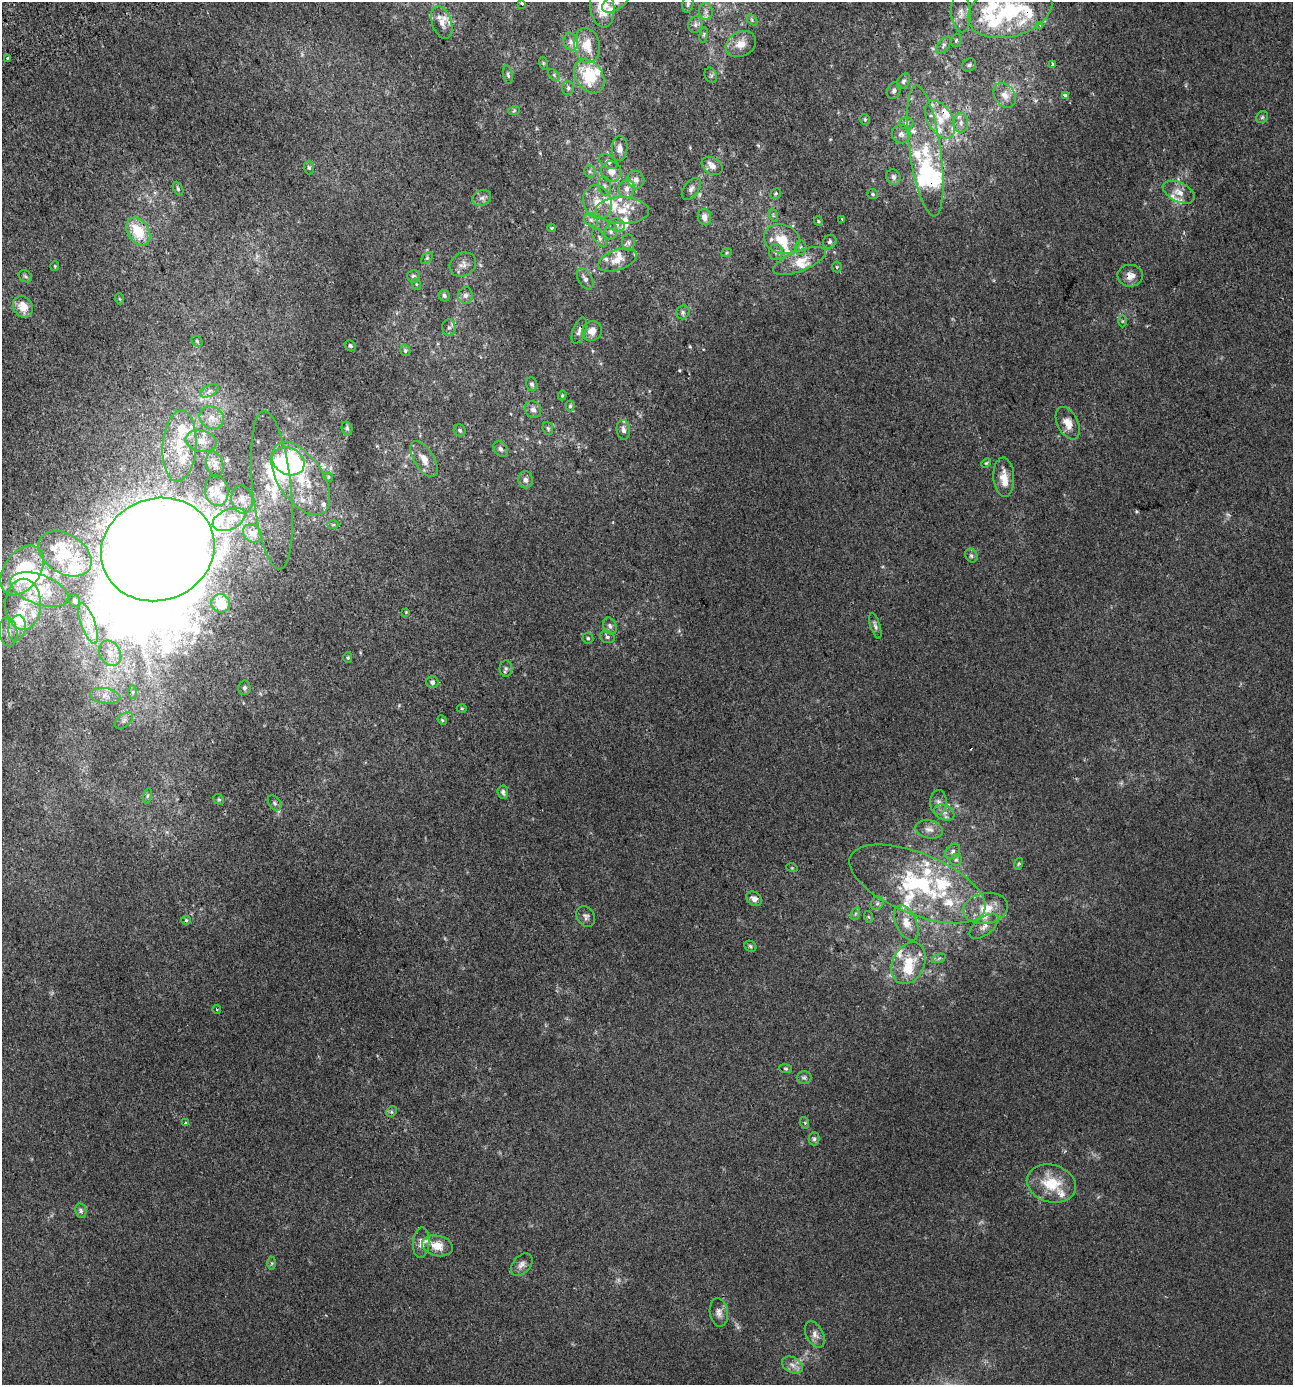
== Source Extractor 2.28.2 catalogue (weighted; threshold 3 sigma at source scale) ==
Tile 11 of 4 x 4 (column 3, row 3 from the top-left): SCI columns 2688-3978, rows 1436-2818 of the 5420 x 5628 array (HDU 1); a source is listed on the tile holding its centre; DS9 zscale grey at full resolution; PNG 1295 x 1387 px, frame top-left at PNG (2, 2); each listed source drawn as its Kron ellipse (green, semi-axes under 4 px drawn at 4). Shown black and unused: <1% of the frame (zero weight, under 2 of 3 exposures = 2% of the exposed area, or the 3 px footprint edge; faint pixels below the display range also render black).
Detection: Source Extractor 2.28.2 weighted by HDU 2 'WHT'; one run over the whole footprint, this tile lists its part. Background 0.00187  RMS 0.0055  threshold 0.0245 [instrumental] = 3 sigma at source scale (4.5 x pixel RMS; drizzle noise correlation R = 1.50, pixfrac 1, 0.0396/0.0396 arcsec/px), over >= 5 px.
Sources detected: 258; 4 too faint to see at this stretch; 7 inside a brighter object's white glare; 2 cosmic-ray / hot-pixel residue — neither listed nor drawn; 56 inside a brighter listed object's ellipse — not listed separately; the other 189 listed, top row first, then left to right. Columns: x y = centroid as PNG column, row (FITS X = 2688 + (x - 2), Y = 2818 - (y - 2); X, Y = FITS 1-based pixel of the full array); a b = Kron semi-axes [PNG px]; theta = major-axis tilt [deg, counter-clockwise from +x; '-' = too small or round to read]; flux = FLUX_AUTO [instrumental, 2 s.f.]
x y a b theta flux
521 3 3 3 - 1.7
615 3 15 7 30 3.1
688 4 9 5 80 1.4
602 7 20 12 -82 11
1010 10 43 26 16 44
706 12 8 7 - 1.9
961 13 19 9 -86 4.9
752 20 6 4 -47 0.75
442 23 17 9 -70 4.2
695 25 8 7 - 1.7
1040 25 3 3 - 1.1
704 35 8 4 81 0.85
956 40 7 5 70 0.95
571 42 9 7 -65 2.1
741 44 16 12 27 6.6
587 45 18 12 -80 10
943 45 10 5 50 1.5
7 58 3 3 - 0.54
543 63 6 4 -72 0.67
1053 64 3 3 - 2.8
969 65 7 6 - 1.2
508 75 9 4 -81 1.2
554 75 7 4 -46 0.79
711 75 8 6 -69 1.2
589 76 18 13 -57 24
903 81 8 5 59 1.3
568 88 7 6 - 1.3
894 91 8 6 69 1.5
1005 95 13 10 -53 4.8
1065 95 3 3 - 11
514 111 6 3 20 0.65
1262 117 6 5 - 1
865 119 6 5 - 0.77
940 119 21 12 -60 10
906 123 7 6 - 1.4
961 123 10 7 89 2.6
901 134 9 9 - 2.7
620 149 12 8 87 3.7
925 151 66 15 -82 31
608 161 10 6 -32 1.6
712 166 11 8 -32 3.4
309 167 7 5 -87 0.94
590 171 6 5 - 1.3
611 171 10 9 - 4.8
893 177 8 6 -58 2
636 180 9 8 - 3
605 186 10 6 -77 2
178 189 7 4 -63 0.9
626 189 9 8 - 3.2
691 189 12 7 54 2.4
1179 192 17 9 -26 5.7
776 193 6 5 - 0.75
873 194 5 5 - 1
482 198 10 7 21 2.3
598 202 17 14 -72 9.4
622 210 26 13 -2 12
773 215 7 4 -72 0.9
704 217 8 6 -74 2.9
842 219 3 2 - 0.57
591 220 7 6 - 1.8
818 221 5 4 - 0.64
617 225 8 6 -16 1.9
552 228 4 3 - 0.5
138 231 15 10 -57 16
611 231 8 6 75 1.6
600 238 10 5 -58 1.7
782 239 18 14 -16 12
628 242 8 6 -88 1.6
830 242 7 6 - 1.2
801 247 7 5 -90 1.2
776 252 8 7 - 1.7
727 253 5 4 - 0.62
427 258 7 4 45 0.97
617 260 20 10 19 6.5
799 261 28 10 22 8.6
463 264 14 11 31 3.9
55 266 5 3 - 0.51
837 267 5 5 - 0.69
25 276 7 5 -32 1
413 276 6 6 - 1.2
1130 276 12 11 - 4.5
585 279 11 7 -60 2.5
416 284 6 3 -71 0.58
465 295 8 7 - 2.4
444 296 6 5 - 1.2
120 299 5 3 - 0.62
23 307 11 9 -59 7.5
683 312 7 6 - 1.3
1123 321 6 4 90 0.81
449 328 8 6 88 1.8
579 331 14 6 70 2.5
592 331 10 9 - 5.1
197 341 6 5 - 0.9
350 346 6 5 - 0.89
405 350 6 5 - 0.81
532 384 7 5 -70 1.4
209 391 10 5 27 2
562 395 5 4 - 0.63
570 406 5 4 - 0.78
533 410 9 7 -49 2.5
212 418 12 11 - 5
1068 423 17 10 -62 5.9
347 428 7 5 -75 1.2
548 428 7 5 -69 0.96
460 430 6 5 - 1.1
623 430 10 7 -83 2.5
201 441 16 10 -11 5
179 446 35 17 86 19
501 449 8 6 -55 2
424 459 20 9 -58 6.1
288 461 17 13 -28 73
986 463 5 3 - 0.55
215 464 13 8 -76 2.9
328 477 5 4 - 0.67
1004 477 19 10 -87 6.7
301 478 41 22 -56 32
525 480 8 7 - 2
272 490 79 19 -84 29
217 491 15 11 -81 5.3
242 500 14 10 -79 4.9
229 519 17 10 24 8.4
333 525 6 4 0 0.83
252 533 10 8 -41 5.9
158 549 57 51 20 2600
65 554 29 19 -33 21
971 556 7 5 -57 1.3
22 570 28 18 54 38
39 590 30 15 -20 19
74 601 6 5 - 1.3
221 603 9 9 - 8.5
23 604 25 18 89 17
406 612 3 3 - 0.4
88 623 21 7 -70 6.5
610 626 9 6 -64 1.8
875 626 13 4 -72 1.7
17 628 13 8 82 4.5
8 632 14 9 -83 4.1
607 637 7 6 - 1.3
588 638 5 5 - 0.93
110 653 13 10 -62 5.4
348 658 5 4 - 0.68
506 668 8 6 90 1.5
432 682 6 6 - 1.9
244 688 7 6 - 1.3
133 692 7 4 -90 1.2
105 696 15 8 -9 4.5
462 708 5 3 - 0.51
124 720 10 6 41 1.9
442 720 5 4 - 0.67
503 792 6 5 - 2
148 796 8 4 81 0.96
219 799 6 4 -43 0.72
938 802 12 8 89 2.8
274 803 8 5 -53 1.3
944 812 10 7 -24 2.7
929 829 14 9 -11 3.3
953 851 9 6 47 1.6
956 860 6 6 - 1
1018 864 6 4 70 0.79
792 868 5 3 - 0.55
917 884 72 30 -22 65
754 899 8 6 -36 3.3
877 903 7 6 - 1.4
986 908 23 15 10 12
855 914 6 4 71 0.93
586 916 11 8 -57 2.1
869 917 6 4 -70 0.71
186 920 5 4 - 0.94
906 923 19 10 -65 7
984 926 17 8 39 4.1
750 946 6 5 - 1.1
939 958 7 4 20 0.99
909 963 22 16 65 16
217 1009 4 3 - 0.59
786 1069 6 4 -7 0.75
804 1077 7 6 - 1.3
391 1112 6 4 45 0.94
185 1123 3 3 - 0.74
805 1123 6 3 -72 0.68
814 1139 6 5 - 1.1
1051 1184 25 18 -16 18
81 1211 7 5 -77 1.4
421 1243 15 8 86 3.7
437 1246 16 10 -12 7.7
272 1263 6 4 -90 0.79
522 1265 13 8 47 2.9
719 1312 14 9 -80 3.1
815 1334 14 8 -62 3.2
792 1365 11 7 -28 3.1
Overlapping masked pixels (flux is a lower limit): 4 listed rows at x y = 940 119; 925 151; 1130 276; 579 331
Isophote crosses this tile's border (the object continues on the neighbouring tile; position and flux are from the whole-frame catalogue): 4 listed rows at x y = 615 3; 688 4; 602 7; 1010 10
Unlisted compact peaks at least as high as the median listed source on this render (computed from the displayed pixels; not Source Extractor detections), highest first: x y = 679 370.